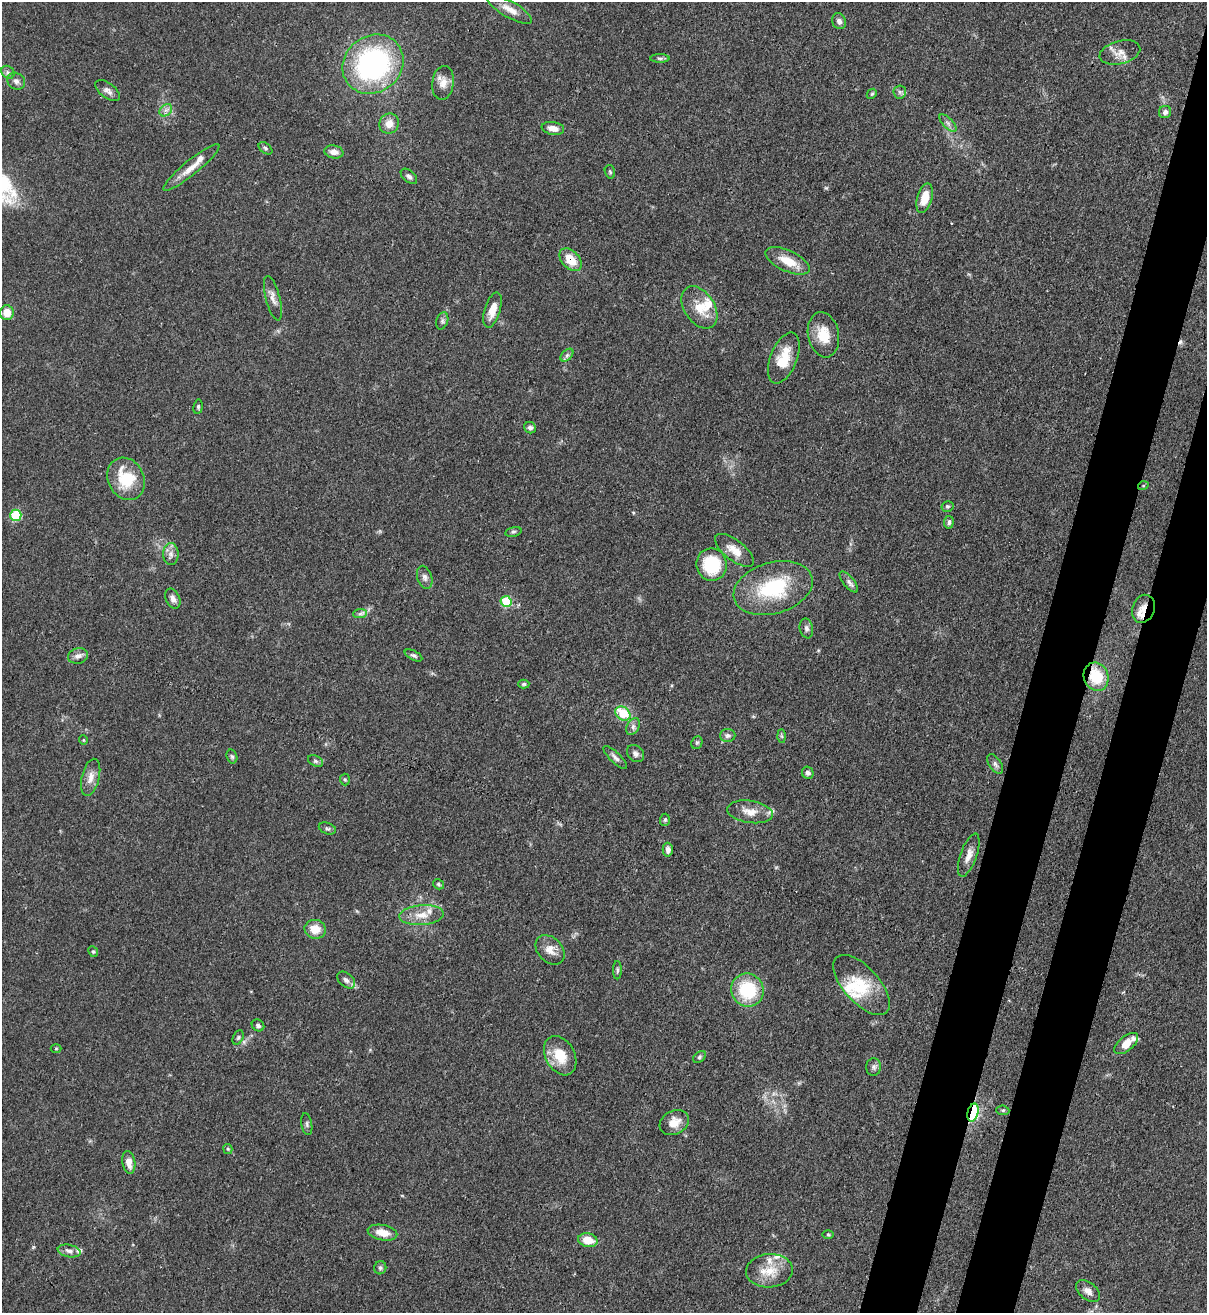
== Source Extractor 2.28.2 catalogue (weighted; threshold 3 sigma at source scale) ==
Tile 10 of 4 x 4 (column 2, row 3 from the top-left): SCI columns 1431-2635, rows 1342-2652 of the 5389 x 5307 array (HDU 1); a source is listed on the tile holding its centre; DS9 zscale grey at full resolution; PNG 1209 x 1315 px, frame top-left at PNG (2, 2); each listed source drawn as its Kron ellipse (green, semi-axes under 4 px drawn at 4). Shown black and unused: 7% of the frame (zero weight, under 3 of 4 exposures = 7% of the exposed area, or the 3 px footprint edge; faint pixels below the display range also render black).
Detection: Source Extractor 2.28.2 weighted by HDU 2 'WHT'; one run over the whole footprint, this tile lists its part. Background 0.0823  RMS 0.0039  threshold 0.0174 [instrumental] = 3 sigma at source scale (4.5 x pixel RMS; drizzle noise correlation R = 1.50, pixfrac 1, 0.05/0.05 arcsec/px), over >= 5 px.
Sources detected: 116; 2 cosmic-ray / hot-pixel residue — neither listed nor drawn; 11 inside a brighter listed object's ellipse — not listed separately; the other 103 listed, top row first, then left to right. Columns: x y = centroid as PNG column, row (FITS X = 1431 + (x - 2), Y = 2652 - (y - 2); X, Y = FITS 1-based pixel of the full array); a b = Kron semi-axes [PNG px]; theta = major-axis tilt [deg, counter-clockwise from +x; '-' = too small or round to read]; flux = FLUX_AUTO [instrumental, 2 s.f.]
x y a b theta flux
510 9 25 8 -29 4.4
839 21 8 6 -63 1.8
1120 52 21 11 14 4.2
660 58 9 4 -1 0.93
373 64 32 28 39 80
8 72 7 6 - 1
16 81 9 8 - 1.6
443 83 17 11 82 3.8
108 91 14 7 -37 2
900 92 6 6 - 1
872 94 5 4 - 0.53
166 110 7 5 43 1.3
1165 112 6 6 - 1.4
948 123 11 5 -45 1.4
389 124 10 9 - 4
553 128 11 6 -8 3.1
265 148 8 4 -38 0.81
334 152 9 6 -10 2.5
191 167 36 7 39 5.5
610 172 7 5 -73 0.64
409 176 10 5 -41 1.3
925 198 15 7 74 6.3
570 260 13 8 -48 7.6
787 261 24 10 -24 7.8
273 298 23 7 -75 2.9
699 307 23 15 -56 7.9
492 310 18 8 73 5.1
7 313 7 7 - 5.4
442 321 9 5 73 1
823 335 23 15 -79 8.9
567 355 7 4 45 1
784 358 27 13 68 10
198 407 7 4 82 0.68
530 428 6 5 - 1
126 479 22 18 -64 16
1143 486 5 3 - 0.36
947 506 6 5 - 0.65
16 515 5 5 - 27
949 522 6 5 - 1.1
513 532 8 4 13 0.81
734 550 23 10 -38 5.2
171 554 11 7 -90 2
712 565 16 15 - 21
425 577 12 7 -73 1.7
849 582 13 5 -50 1.6
773 588 40 25 16 29
173 599 10 6 -65 2
506 601 5 5 - 22
1143 609 14 11 69 4.4
360 613 7 4 2 0.99
806 628 10 6 -78 1.5
414 655 9 4 -26 0.9
78 656 10 7 12 1.9
1096 677 14 12 -71 15
524 684 6 4 1 0.62
623 713 8 6 -35 11
633 726 9 6 64 1.4
728 735 7 6 - 1.4
782 736 7 4 -88 0.63
83 740 4 4 - 0.4
697 743 7 5 69 0.71
635 753 9 7 -45 1.7
232 757 7 5 -73 0.76
615 757 15 5 -45 1.7
315 761 8 5 -27 0.92
995 764 11 6 -56 1.3
808 773 6 5 - 1.2
91 777 19 8 76 3.6
345 780 6 5 - 0.55
750 812 23 11 -9 5.2
665 820 6 5 - 0.64
327 829 9 5 -20 0.96
668 850 7 5 -88 1.7
969 855 22 8 71 3.6
438 884 6 4 -33 0.66
422 915 22 10 5 5.8
315 929 11 9 -14 6.2
550 950 17 12 -46 4.2
93 952 6 4 -66 0.6
617 970 9 4 90 0.76
346 980 10 6 -41 1.7
862 985 37 18 -48 15
747 990 17 16 - 22
258 1025 7 5 -36 1
238 1037 7 5 63 0.64
1126 1044 14 7 39 5.3
56 1048 5 3 - 0.37
560 1056 21 14 -61 9.4
699 1057 7 5 42 0.71
874 1067 9 7 -89 1.2
1003 1110 6 4 -5 0.62
973 1113 9 5 76 53
674 1122 15 11 28 4.8
307 1124 11 5 -79 1
228 1149 5 4 - 0.53
129 1162 11 6 -80 3.6
382 1233 15 7 -11 5
828 1234 6 4 -1 0.48
588 1240 9 7 -13 6.2
69 1251 11 6 -10 2
380 1268 6 6 - 0.87
769 1271 23 17 3 8.7
1088 1291 14 8 -39 2.4
Overlapping masked pixels (flux is a lower limit): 4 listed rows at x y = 570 260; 1143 609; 1096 677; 973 1113